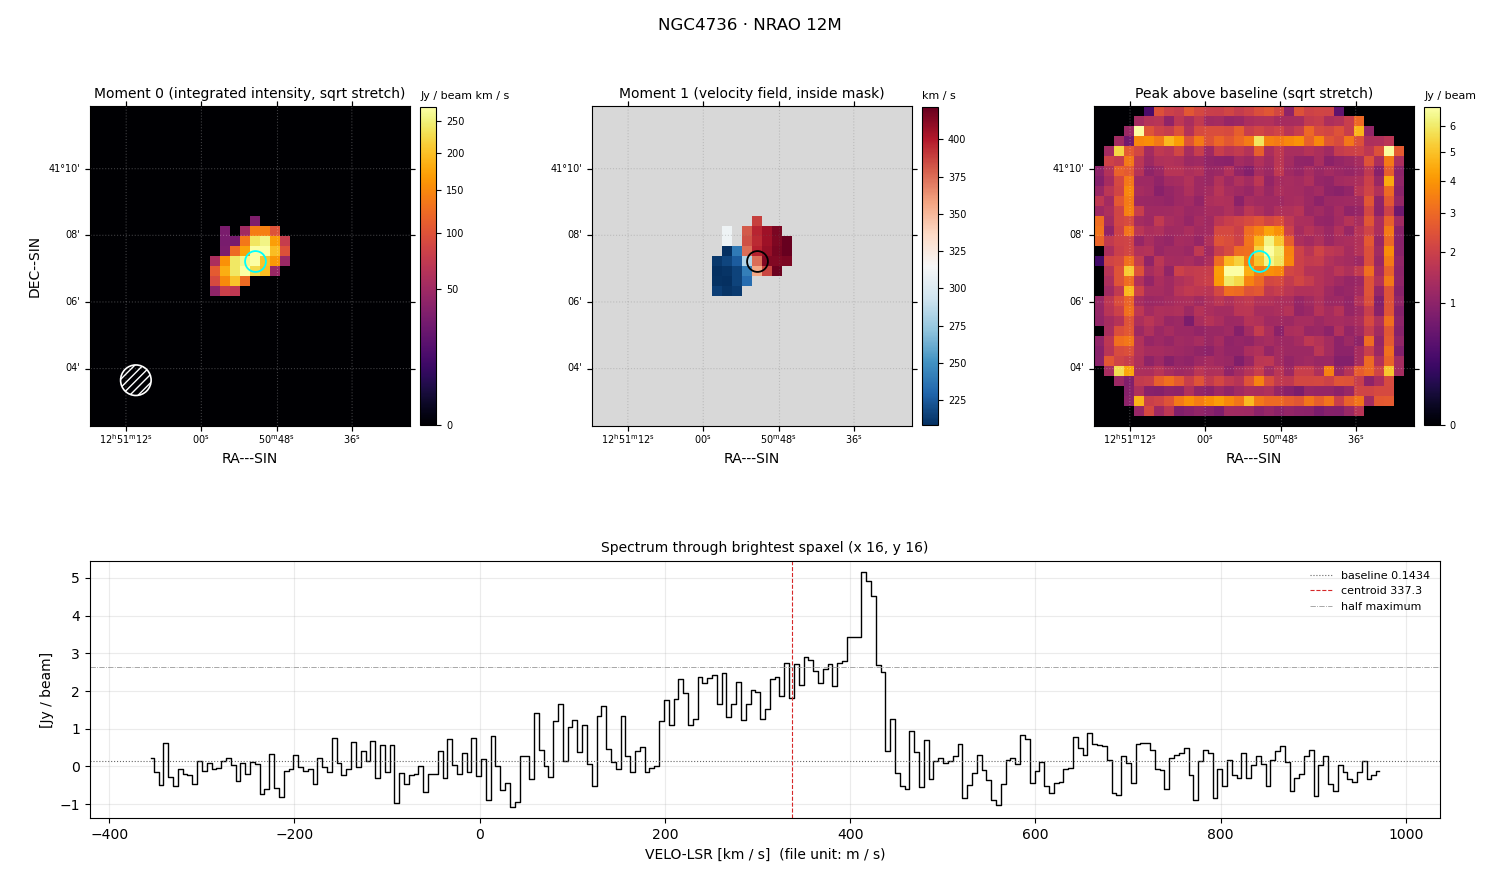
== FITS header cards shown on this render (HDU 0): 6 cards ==
OBJECT  = 'NGC4736 '  /
TELESCOP= 'NRAO 12M'  /
BUNIT   = 'JY/BEAM '  /
CTYPE1  = 'RA---SIN'  /
CTYPE2  = 'DEC--SIN'  /
CTYPE3  = 'VELO-LSR'  /

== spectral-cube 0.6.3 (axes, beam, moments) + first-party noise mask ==
SpectralCube HDU 0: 256 channels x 32 x 32 spaxels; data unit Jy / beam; figure title: NGC4736 · NRAO 12M
Units: BUNIT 'JY/BEAM' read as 'Jy/beam' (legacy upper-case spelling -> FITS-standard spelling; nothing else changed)
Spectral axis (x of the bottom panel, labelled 'VELO-LSR [km / s]  (file unit: m / s)'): -355 .. 971 km / s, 256 channels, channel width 5.2 km / s
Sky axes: RA---SIN/DEC--SIN; field 9.6' x 9.6' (18 arcsec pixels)
Beam (drawn as the hatched ellipse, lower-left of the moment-0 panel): BMAJ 55 arcsec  BMIN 55 arcsec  BPA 0 deg
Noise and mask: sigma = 0.46 Jy / beam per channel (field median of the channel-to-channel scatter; agrees with the line-free scatter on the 877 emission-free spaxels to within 14%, no correlation factor applied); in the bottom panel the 233 channels outside the line scatter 0.55 Jy / beam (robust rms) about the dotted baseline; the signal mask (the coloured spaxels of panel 2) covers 4% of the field
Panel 1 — Moment 0 (line voxels x channel width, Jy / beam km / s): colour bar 0 .. 274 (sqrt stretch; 0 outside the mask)
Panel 2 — Moment 1 (intensity-weighted velocity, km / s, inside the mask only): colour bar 208 .. 422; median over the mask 374
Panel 3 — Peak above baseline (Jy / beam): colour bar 0 .. 6.77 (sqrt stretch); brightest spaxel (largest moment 0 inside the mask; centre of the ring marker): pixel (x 16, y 16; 0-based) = FK5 12h50m52s +41d07m20s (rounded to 2 s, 20 arcsec steps: no finer than the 18 arcsec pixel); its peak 5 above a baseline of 0.1434
Panel 4 — spectrum at that spaxel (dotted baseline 0.1434 Jy / beam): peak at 415 km / s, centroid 337.3 km / s (red dashed line; intensity-weighted over the run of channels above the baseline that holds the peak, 194 .. 448 km / s; both runs listed below lie inside that range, so they both enter it), W50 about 104 km / s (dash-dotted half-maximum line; edge to edge of the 14 channels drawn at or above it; only the peak's own feature rises above it); detected line = 23 of 256 channels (9%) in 2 separate runs between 235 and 438 km / s (a double-peaked / double-horned profile) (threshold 4 sigma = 1.9 Jy / beam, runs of >= 3 channels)
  those 2 runs, left to right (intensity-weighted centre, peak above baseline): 246 km / s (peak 2.3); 393 km / s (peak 5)